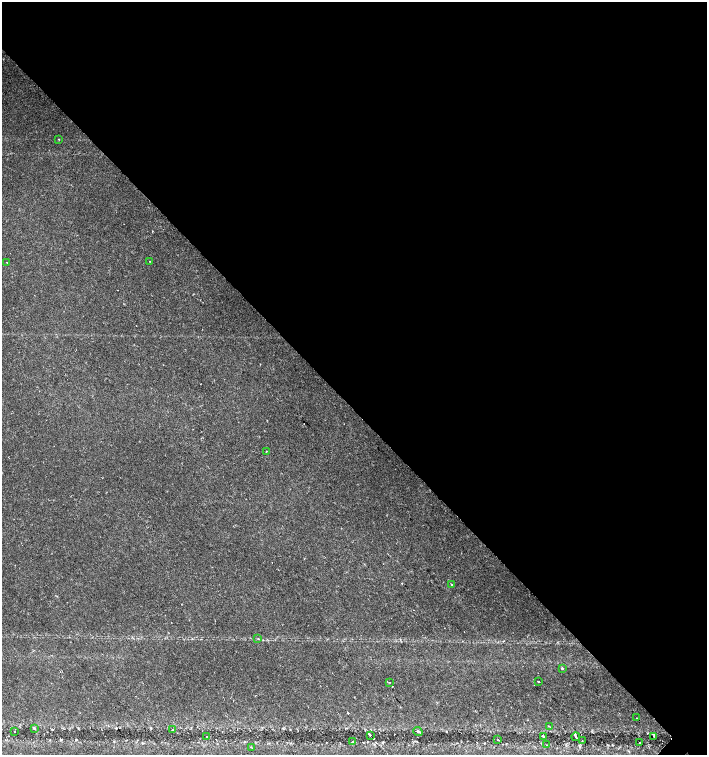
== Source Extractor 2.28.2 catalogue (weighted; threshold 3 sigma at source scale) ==
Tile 3 of 4 x 4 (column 3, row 1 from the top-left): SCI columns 3044-4453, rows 4518-6023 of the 6023 x 6029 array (HDU 1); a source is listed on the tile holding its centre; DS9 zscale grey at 2 x 2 block average (1 PNG px = mean of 2 x 2 image px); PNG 709 x 757 px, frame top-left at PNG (2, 2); each listed source drawn as its Kron ellipse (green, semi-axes under 4 px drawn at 4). Shown black and unused: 54% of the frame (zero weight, under 2 of 3 exposures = <1% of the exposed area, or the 3 px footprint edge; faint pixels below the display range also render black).
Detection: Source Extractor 2.28.2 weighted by HDU 2 'WHT'; one run over the whole footprint, this tile lists its part. Background 0.0219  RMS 0.0034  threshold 0.0151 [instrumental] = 3 sigma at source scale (4.5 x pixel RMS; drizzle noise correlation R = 1.50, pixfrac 1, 0.0396/0.0396 arcsec/px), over >= 5 px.
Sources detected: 27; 1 cosmic-ray / hot-pixel residue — neither listed nor drawn; the other 26 listed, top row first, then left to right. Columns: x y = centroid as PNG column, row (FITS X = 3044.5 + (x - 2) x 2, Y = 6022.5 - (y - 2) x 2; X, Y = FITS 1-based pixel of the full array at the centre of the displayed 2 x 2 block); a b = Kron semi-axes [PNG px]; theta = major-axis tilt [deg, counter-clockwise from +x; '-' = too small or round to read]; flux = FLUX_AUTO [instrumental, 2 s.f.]
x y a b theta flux
59 139 2 2 - 0.51
149 261 2 2 - 0.28
7 263 2 2 - 0.28
266 451 2 2 - 1.5
452 585 2 2 - 4.1
258 639 2 2 - 0.48
562 668 2 2 - 4
538 681 2 2 - 1.3
389 682 3 2 - 0.38
637 718 2 2 - 0.34
549 726 3 2 - 0.37
34 728 4 3 - 0.77
172 730 3 2 - 0.51
14 732 2 2 - 0.37
418 732 5 3 - 0.97
370 735 3 2 - 5.9
207 736 3 2 - 1.4
654 736 3 2 - 0.51
544 737 3 2 - 5.9
576 737 4 2 - 3.6
498 740 2 2 - 0.59
582 740 2 2 - 0.54
353 741 2 2 - 0.36
639 742 2 2 - 0.38
547 745 3 2 - 0.49
251 747 3 2 - 0.44
Diffuse or blended objects may show on this block-average render without a row.